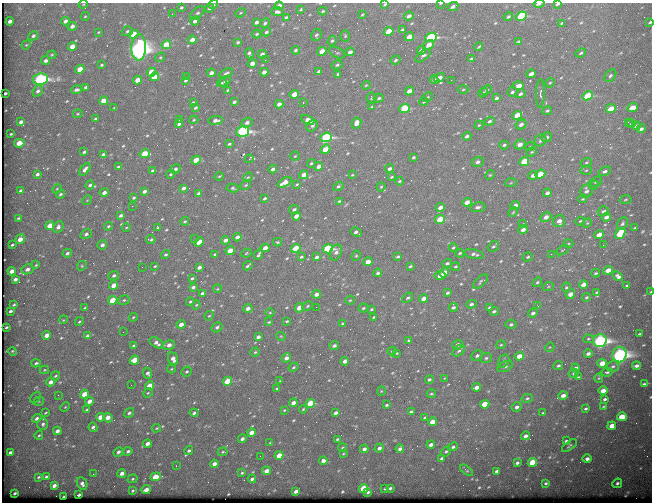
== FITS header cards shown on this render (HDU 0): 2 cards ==
NAXIS1  =                  650
NAXIS2  =                  500

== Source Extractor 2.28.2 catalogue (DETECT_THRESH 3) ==
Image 650 x 500 px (HDU 0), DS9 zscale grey, 1 PNG px = 1 image px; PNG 654 x 504 px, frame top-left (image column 1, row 500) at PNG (2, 3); each listed source drawn as its Kron ellipse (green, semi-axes under 4 px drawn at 4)
Background 658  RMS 3.4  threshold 10.3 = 3 sigma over >= 5 px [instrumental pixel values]
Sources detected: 596; of the 596, the 500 brightest by FLUX_AUTO listed and drawn (96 fainter detections omitted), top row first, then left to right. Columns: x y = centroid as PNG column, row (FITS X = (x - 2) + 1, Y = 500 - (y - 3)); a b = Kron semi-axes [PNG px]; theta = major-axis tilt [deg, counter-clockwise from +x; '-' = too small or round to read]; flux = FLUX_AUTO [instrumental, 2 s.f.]
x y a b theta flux
441 3 3 2 - 240
83 4 4 4 - 230
385 4 4 2 - 340
539 4 5 2 - 840
558 4 4 3 - 410
213 5 5 3 - 360
279 6 4 3 - 1200
453 6 5 3 - 700
181 7 4 3 - 410
209 8 5 4 - 380
301 9 3 3 - 270
323 11 4 3 - 290
277 12 6 4 -3 680
197 13 8 5 38 550
240 13 5 3 - 220
172 14 2 2 - 490
362 15 4 3 - 220
85 16 4 4 - 270
409 16 4 4 - 920
521 16 5 4 - 20000
286 17 4 3 - 360
508 17 5 3 - 410
10 21 4 3 - 840
65 21 4 3 - 1000
195 21 4 4 - 730
256 22 4 3 - 730
650 22 3 2 - 330
265 23 5 4 - 520
562 23 3 2 - 300
72 26 5 4 - 960
402 30 4 3 - 540
127 31 6 5 - 470
389 31 5 4 - 4600
98 32 4 3 - 240
266 32 5 4 - 410
134 34 5 4 - 6900
257 34 4 3 - 340
316 35 6 5 - 460
33 36 5 4 - 580
345 36 6 5 - 310
409 37 5 4 - 2800
431 37 6 4 22 28000
192 40 4 4 - 1500
332 41 5 4 - 340
519 41 4 3 - 300
238 42 4 3 - 370
26 45 5 3 - 250
166 45 5 4 - 6500
429 45 6 4 34 1900
72 46 4 4 - 2600
479 47 4 2 - 260
139 48 13 7 88 160000
295 50 4 4 - 430
421 50 4 3 - 1200
322 51 5 4 - 2800
350 52 4 3 - 930
249 53 5 3 - 570
337 53 9 5 -27 400
581 53 5 4 - 380
262 54 4 3 - 930
52 55 4 3 - 260
423 56 9 4 39 670
160 57 5 4 - 280
471 59 4 3 - 540
265 60 3 2 - 240
396 60 5 4 - 420
46 61 4 3 - 780
252 63 5 4 - 1200
101 65 3 3 - 320
337 65 6 4 28 410
80 69 5 4 - 4000
318 71 4 3 - 420
151 72 5 4 - 4900
264 72 4 3 - 1300
211 73 4 3 - 1400
226 73 7 3 26 460
338 74 3 3 - 380
531 74 5 3 - 1200
186 76 3 2 - 270
610 76 7 5 50 480
155 77 4 4 - 3800
439 78 6 4 28 1400
40 79 8 5 7 51000
434 79 4 4 - 370
137 80 4 4 - 2600
185 80 4 3 - 430
451 80 2 2 - 930
225 81 6 4 39 480
222 83 5 3 - 280
550 83 5 4 - 270
366 85 4 3 - 230
518 86 5 4 - 2500
86 87 4 3 - 390
77 90 5 4 - 650
228 90 4 3 - 300
463 90 5 3 - 250
486 90 6 4 28 380
38 91 6 5 - 620
409 91 4 3 - 1700
512 92 5 4 - 500
5 93 3 2 - 320
483 93 5 3 - 270
294 94 4 4 - 2800
520 94 5 4 - 610
540 94 14 4 88 700
588 96 5 4 - 11000
428 97 5 4 - 280
372 98 5 5 - 350
379 98 5 4 - 380
496 98 4 4 - 520
103 101 4 4 - 2700
193 102 4 3 - 300
234 102 4 3 - 520
303 102 3 2 - 950
424 102 4 3 - 330
279 104 4 3 - 1300
372 107 4 3 - 240
114 108 3 2 - 220
195 108 4 3 - 410
404 108 5 4 - 13000
632 108 5 4 - 4200
611 109 5 4 - 4500
547 111 5 4 - 440
78 114 5 4 - 220
517 115 5 4 - 4600
95 118 3 3 - 260
179 119 4 3 - 690
194 120 4 3 - 260
216 120 7 4 6 950
308 120 7 4 -27 1900
490 121 5 4 - 480
21 122 4 3 - 850
628 122 3 2 - 330
247 123 6 4 25 870
356 123 5 4 - 1900
179 124 4 3 - 760
521 124 6 4 30 990
631 124 4 3 - 400
479 125 4 4 - 280
312 126 6 5 - 530
636 126 4 3 - 600
641 129 4 4 - 750
243 131 6 5 - 41000
11 134 3 3 - 250
467 136 4 4 - 650
326 137 6 4 22 27000
547 137 5 4 - 620
540 140 6 5 - 510
19 143 5 4 - 4200
229 144 3 3 - 300
520 144 6 5 - 1800
504 145 4 3 - 430
530 147 4 3 - 220
325 149 5 4 - 4300
84 152 4 3 - 400
532 152 5 4 - 310
103 154 4 3 - 550
145 154 5 4 - 5700
295 156 4 4 - 260
414 157 3 3 - 380
249 159 4 3 - 2400
196 160 5 4 - 4800
478 162 6 5 - 730
524 162 5 4 - 8000
586 162 6 4 22 330
311 163 4 3 - 340
319 166 4 3 - 1600
118 167 3 3 - 400
85 169 7 4 51 1100
175 169 5 3 - 680
273 169 4 3 - 800
389 169 4 4 - 710
586 170 5 3 - 300
152 171 3 3 - 370
605 171 6 4 26 630
37 174 4 3 - 580
171 174 4 3 - 280
540 174 5 4 - 6000
304 175 5 4 - 1900
352 175 4 3 - 220
490 175 5 4 - 290
533 175 4 3 - 1300
219 176 4 3 - 210
248 177 5 3 - 220
391 177 4 3 - 300
399 181 4 3 - 290
285 182 7 4 28 2800
596 182 6 4 30 390
511 183 5 3 - 270
297 184 4 3 - 270
90 185 4 3 - 490
246 185 5 4 - 340
594 185 5 4 - 310
338 186 6 4 35 410
381 187 4 4 - 290
183 188 4 3 - 750
233 188 6 4 -10 440
57 189 5 4 - 250
21 191 4 3 - 750
144 191 4 3 - 800
586 191 7 6 - 780
104 192 4 3 - 1000
547 193 4 3 - 990
61 194 4 3 - 390
199 194 4 3 - 880
133 198 4 3 - 360
265 198 4 3 - 460
583 199 4 3 - 260
87 200 5 4 - 260
626 200 6 3 10 240
339 201 3 3 - 310
467 202 5 3 - 2000
515 205 5 4 - 990
132 206 2 2 - 220
440 207 5 3 - 1400
478 207 8 5 8 690
294 209 5 4 - 590
603 211 6 5 - 570
513 212 5 4 - 290
121 215 4 3 - 690
296 216 4 3 - 1900
546 217 6 4 28 1600
606 217 5 3 - 1000
19 218 4 2 - 340
440 219 5 4 - 8900
185 221 4 4 - 340
559 221 6 6 - 1600
580 221 5 4 - 270
587 223 5 3 - 240
523 224 4 3 - 220
622 224 7 5 57 500
50 226 4 4 - 3800
108 226 4 4 - 390
58 227 6 5 - 900
126 227 4 3 - 220
158 228 3 3 - 420
635 228 3 2 - 260
523 229 5 4 - 1100
356 232 6 3 -27 700
86 234 6 4 36 640
620 234 6 4 51 12000
599 235 5 4 - 2500
237 237 4 3 - 1000
195 238 2 2 - 310
20 239 5 4 - 2500
151 239 4 3 - 350
225 240 4 3 - 1200
199 242 5 3 - 2000
277 242 4 3 - 310
568 244 5 3 - 260
12 245 3 3 - 310
102 245 5 4 - 820
603 245 2 2 - 980
493 246 6 4 39 410
265 248 4 3 - 2000
296 248 5 4 - 6300
453 248 4 3 - 340
328 249 5 4 - 24000
562 250 7 3 33 210
230 251 4 4 - 4100
336 252 8 5 68 960
67 253 5 4 - 550
246 253 5 4 - 290
460 253 4 4 - 370
215 254 3 3 - 320
474 254 10 4 -11 840
551 254 2 2 - 1200
166 255 4 4 - 420
259 255 5 3 - 450
356 256 5 4 - 280
398 256 3 3 - 350
301 257 3 3 - 370
317 257 4 3 - 620
528 257 5 4 - 340
368 262 4 4 - 2200
447 263 5 4 - 470
36 265 4 3 - 250
82 266 5 4 - 290
155 266 4 4 - 300
248 266 5 2 - 420
410 266 3 2 - 320
142 267 2 2 - 220
199 267 4 3 - 970
455 267 4 4 - 320
27 269 6 5 - 1200
608 270 5 4 - 2900
12 271 4 3 - 1900
378 273 4 4 - 520
444 273 5 4 - 2400
596 273 4 3 - 350
114 276 5 4 - 620
440 276 5 4 - 2100
618 276 6 4 -38 680
192 278 4 3 - 350
15 279 4 3 - 850
481 282 9 4 44 450
537 282 5 3 - 390
583 284 4 4 - 1700
114 285 4 4 - 3000
626 285 3 3 - 300
193 287 4 3 - 770
548 287 5 3 - 280
566 287 5 4 - 300
217 289 4 3 - 210
596 292 4 3 - 210
651 292 3 2 - 230
202 293 4 3 - 850
448 293 4 3 - 500
316 294 4 4 - 1200
570 294 5 4 - 1800
587 297 4 3 - 330
408 298 6 3 39 440
424 299 4 3 - 1700
113 300 5 4 - 6700
124 300 5 4 - 370
350 300 5 4 - 260
190 302 4 4 - 330
471 304 5 4 - 550
14 305 3 2 - 310
196 305 4 4 - 280
308 306 6 4 29 330
538 306 3 2 - 490
316 307 2 2 - 750
453 307 5 4 - 560
489 307 3 3 - 320
85 308 4 3 - 320
248 308 4 4 - 1000
299 308 5 4 - 2700
363 308 5 4 - 330
372 309 3 3 - 330
11 311 4 3 - 470
494 311 5 3 - 500
270 313 5 3 - 210
533 313 5 4 - 720
209 316 5 4 - 290
133 317 4 3 - 270
374 317 3 2 - 340
63 320 4 3 - 210
287 321 4 3 - 290
79 322 4 3 - 270
269 322 4 3 - 240
181 324 4 4 - 1500
343 324 4 3 - 620
511 324 5 4 - 570
6 327 3 3 - 330
217 327 6 5 - 620
123 332 2 2 - 380
640 334 3 2 - 230
47 335 4 3 - 2400
88 336 4 3 - 940
281 336 4 4 - 230
258 337 4 3 - 990
588 339 5 4 - 300
409 340 4 3 - 310
600 341 7 6 - 73000
157 343 8 5 -32 1200
169 345 6 4 13 1400
458 345 5 4 - 1000
501 345 4 4 - 270
134 346 4 3 - 560
334 346 4 3 - 650
550 347 5 4 - 230
13 351 4 3 - 280
392 351 4 4 - 270
459 351 7 5 39 620
255 352 4 4 - 300
396 353 3 3 - 270
588 354 4 3 - 790
619 355 8 7 - 94000
477 356 6 5 - 630
519 356 5 4 - 2700
286 358 5 4 - 1300
486 358 6 5 - 450
173 359 6 4 -69 1300
134 360 5 4 - 4300
345 361 4 3 - 1400
504 361 7 5 59 660
36 363 4 3 - 410
602 363 5 4 - 3700
505 366 8 5 25 590
558 366 5 4 - 470
613 366 6 5 - 520
637 366 4 3 - 830
294 367 5 4 - 370
576 368 4 3 - 1000
171 369 4 4 - 220
44 370 5 4 - 240
187 371 5 5 - 390
607 372 6 3 8 390
148 373 5 4 - 680
573 373 5 4 - 310
55 376 5 3 - 330
578 377 3 3 - 210
444 378 3 3 - 210
599 378 4 4 - 250
429 379 4 4 - 410
227 381 5 4 - 6500
280 381 4 3 - 220
51 382 5 4 - 1600
644 384 4 3 - 330
131 385 2 2 - 220
149 386 4 4 - 4500
476 387 4 3 - 1400
277 388 4 3 - 260
381 391 4 4 - 230
603 391 4 4 - 2000
148 393 5 4 - 230
84 394 4 4 - 4400
431 394 4 3 - 280
58 395 3 2 - 270
563 396 5 4 - 1300
35 397 6 2 45 220
527 398 6 4 15 360
605 399 3 3 - 460
39 401 5 3 - 230
89 401 4 3 - 1700
293 403 4 3 - 1400
310 403 5 4 - 10000
485 404 5 4 - 5800
386 405 3 3 - 350
603 406 3 2 - 210
65 407 5 3 - 230
517 407 5 4 - 680
303 409 4 3 - 240
586 409 4 3 - 380
87 410 4 3 - 410
284 410 3 3 - 220
411 412 4 3 - 390
46 413 4 3 - 250
129 413 5 4 - 520
194 413 4 3 - 480
336 413 4 3 - 880
543 413 3 3 - 290
100 417 4 4 - 2300
622 417 5 4 - 6100
37 418 5 4 - 800
108 418 5 4 - 1900
425 418 4 3 - 800
432 422 4 4 - 2400
43 424 6 5 - 590
612 426 4 4 - 2400
93 427 5 4 - 650
156 428 4 3 - 230
57 431 4 3 - 1100
251 432 4 4 - 2100
39 435 4 3 - 280
525 436 4 3 - 870
242 439 4 3 - 750
337 439 3 3 - 290
566 441 4 3 - 420
270 443 4 3 - 250
147 444 4 3 - 1100
431 445 4 3 - 930
570 446 9 3 35 330
453 447 5 4 - 490
343 448 5 4 - 290
379 448 5 4 - 800
364 449 4 3 - 890
400 449 4 3 - 730
128 451 4 3 - 470
189 451 4 4 - 460
446 451 5 4 - 390
10 452 4 3 - 600
118 452 5 4 - 720
223 452 5 4 - 280
343 454 3 3 - 220
279 455 4 4 - 4000
260 456 2 2 - 630
442 458 4 3 - 560
587 459 4 4 - 1000
323 461 4 4 - 1600
532 462 5 4 - 7600
517 463 4 3 - 530
214 464 4 3 - 1200
176 466 3 2 - 230
467 470 7 4 -37 370
267 471 4 4 - 1300
497 472 4 3 - 1200
122 473 4 3 - 1400
242 473 3 3 - 270
93 474 3 2 - 300
38 477 3 2 - 290
46 477 3 3 - 340
155 477 5 4 - 6000
132 479 5 4 - 310
252 479 4 3 - 600
82 483 6 5 - 890
546 483 3 3 - 340
617 483 5 4 - 570
54 485 4 3 - 1100
363 488 5 4 - 7900
390 488 4 3 - 460
385 489 3 3 - 260
146 490 4 3 - 1500
132 491 3 3 - 270
296 491 4 3 - 940
368 492 3 3 - 500
15 493 3 2 - 310
79 495 4 3 - 440
63 497 2 2 - 250
At the frame edge (FLAGS 8, measured only in part): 9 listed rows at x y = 441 3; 83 4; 385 4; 539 4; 558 4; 213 5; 323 11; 650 22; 651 292
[96 fainter detections neither listed nor drawn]